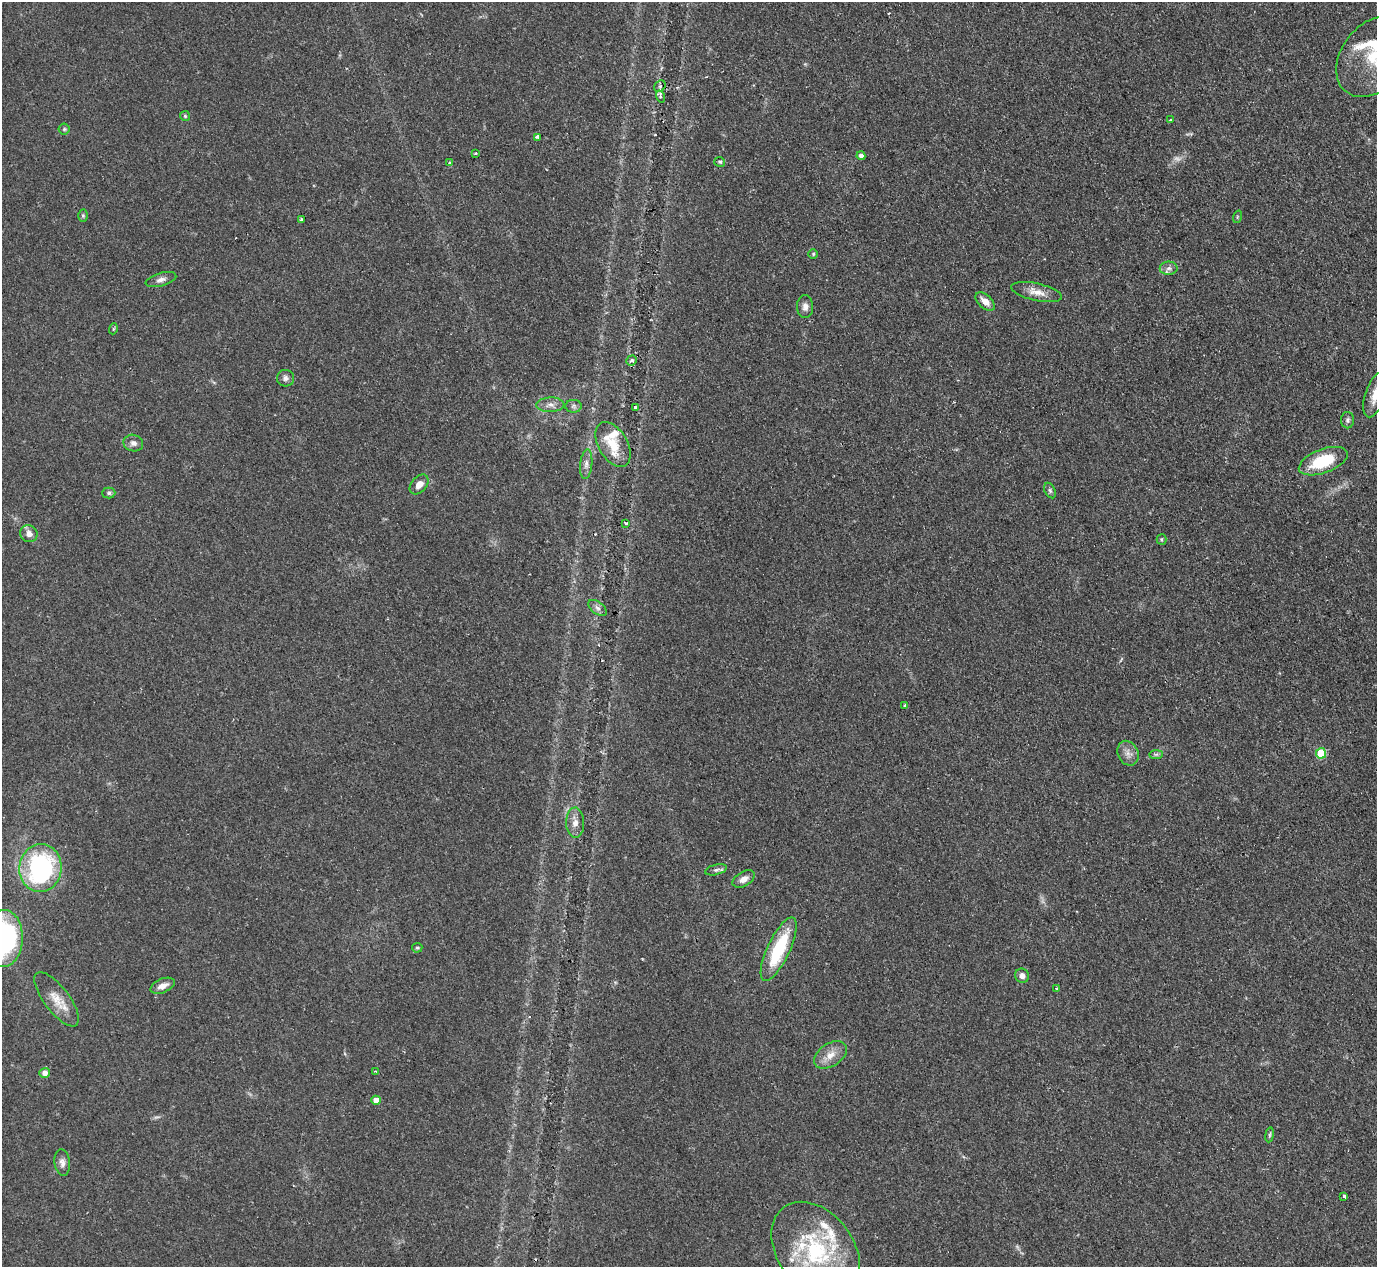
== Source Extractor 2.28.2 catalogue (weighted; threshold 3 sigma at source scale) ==
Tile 10 of 4 x 4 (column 2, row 3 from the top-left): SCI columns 1376-2750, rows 1416-2680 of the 5506 x 5493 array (HDU 1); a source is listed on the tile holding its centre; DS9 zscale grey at full resolution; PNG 1379 x 1269 px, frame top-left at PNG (2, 2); each listed source drawn as its Kron ellipse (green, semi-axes under 4 px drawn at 4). Shown black and unused: <1% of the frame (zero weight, under 2 of 3 exposures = <1% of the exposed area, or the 3 px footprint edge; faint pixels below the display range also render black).
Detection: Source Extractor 2.28.2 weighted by HDU 2 'WHT'; one run over the whole footprint, this tile lists its part. Background 0.0744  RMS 0.0056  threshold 0.025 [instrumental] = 3 sigma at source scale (4.5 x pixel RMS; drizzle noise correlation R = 1.50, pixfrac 1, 0.05/0.05 arcsec/px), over >= 5 px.
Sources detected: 74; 1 too faint to see at this stretch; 3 cosmic-ray / hot-pixel residue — neither listed nor drawn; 8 inside a brighter listed object's ellipse — not listed separately; the other 62 listed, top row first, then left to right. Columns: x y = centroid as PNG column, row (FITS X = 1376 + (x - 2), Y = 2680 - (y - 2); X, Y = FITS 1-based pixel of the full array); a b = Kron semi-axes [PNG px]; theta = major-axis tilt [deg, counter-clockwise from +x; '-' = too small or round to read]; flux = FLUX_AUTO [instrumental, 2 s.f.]
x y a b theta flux
1374 57 45 32 52 33
660 86 6 5 - 1.2
660 97 6 4 -72 1
185 116 5 5 - 0.84
1171 120 3 3 - 0.6
64 129 5 5 - 1
538 137 4 3 - 11
476 153 3 3 - 0.93
861 156 4 4 - 2.6
720 162 5 5 - 0.86
450 163 3 3 - 1.2
83 216 6 5 - 0.89
1237 217 6 4 72 0.66
301 219 3 3 - 1.4
813 254 5 4 - 0.87
1169 268 9 6 1 2.4
161 280 16 6 16 2.7
1037 292 26 8 -13 6.6
985 301 11 6 -42 4.9
805 307 11 8 -89 3.2
113 329 5 3 - 0.64
632 360 5 5 - 1.3
285 378 8 8 - 2.2
1376 394 24 10 71 9
550 405 14 7 1 3.3
574 406 8 6 0 1.7
636 407 3 3 - 1.8
1347 420 8 6 87 1.6
133 443 10 8 -17 2.8
613 444 24 14 -60 11
1323 461 26 12 21 27
586 464 15 6 84 2.9
419 484 11 7 49 4.6
1050 491 8 5 -63 1.3
109 493 6 5 - 1.2
625 523 3 3 - 1.1
29 534 9 8 - 3.7
1161 539 5 5 - 0.85
597 608 10 6 -38 2.2
905 705 3 2 - 0.51
1128 753 13 10 -64 4.1
1321 753 5 5 - 26
1156 754 7 4 0 1.1
575 823 15 9 -88 4.4
40 868 24 21 84 95
716 870 11 5 14 1.6
744 879 12 7 31 3.9
4 938 28 19 88 99
417 948 5 4 - 0.79
779 949 34 11 65 32
1022 976 7 6 - 2.7
163 986 13 7 23 4.7
1056 989 4 3 - 0.54
57 999 33 12 -53 10
830 1055 18 11 33 6.8
375 1071 4 3 - 0.49
45 1073 5 5 - 3.9
376 1100 4 4 - 6.1
1270 1135 7 4 82 0.94
62 1163 13 7 -83 3
1344 1196 3 3 - 1.1
816 1250 54 38 -53 66
Isophote crosses this tile's border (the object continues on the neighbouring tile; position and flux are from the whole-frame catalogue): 3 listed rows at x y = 1374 57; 1376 394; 4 938